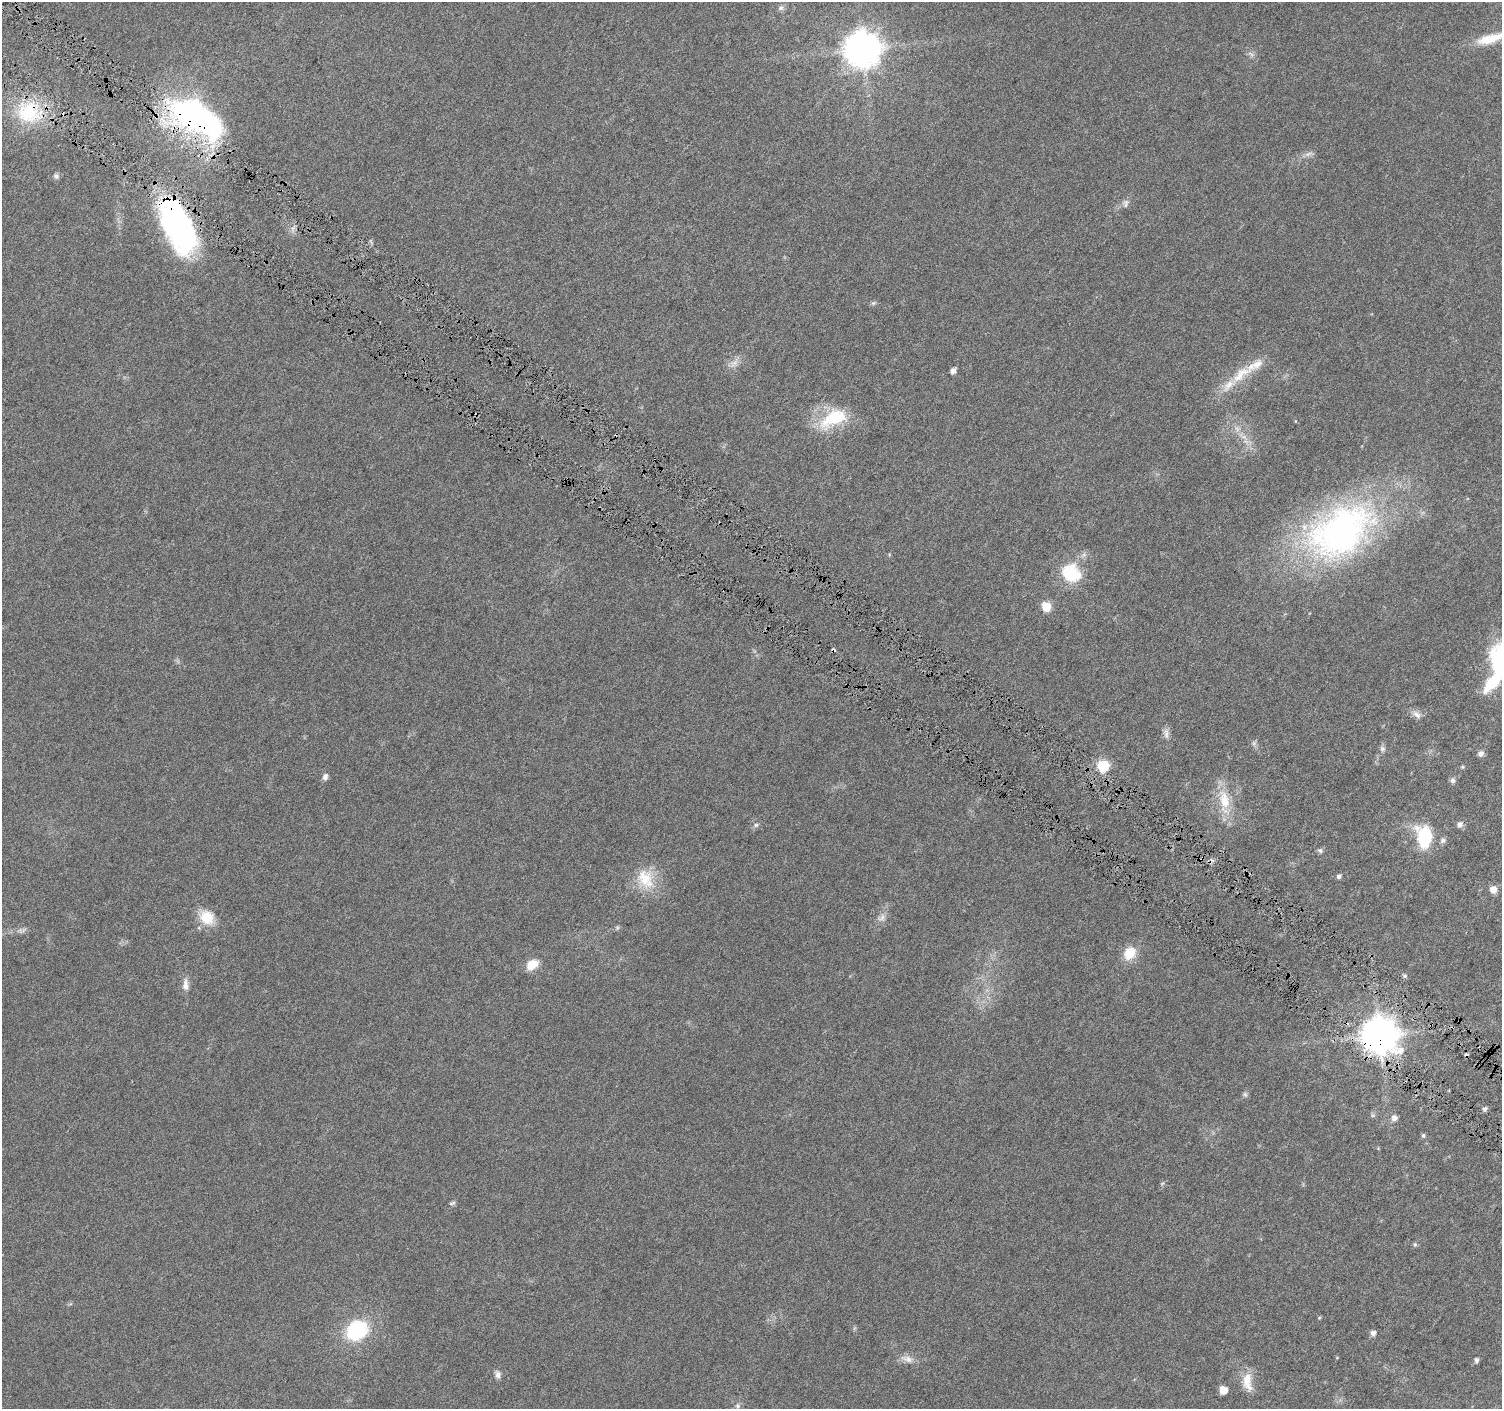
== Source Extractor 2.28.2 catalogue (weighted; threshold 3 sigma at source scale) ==
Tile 11 of 4 x 4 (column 3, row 3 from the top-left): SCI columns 3011-4510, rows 1658-3064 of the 6015 x 6062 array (HDU 1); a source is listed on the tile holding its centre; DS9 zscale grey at full resolution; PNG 1504 x 1411 px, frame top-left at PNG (2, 2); no overlay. Shown black and unused: <1% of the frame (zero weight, under 4 of 8 exposures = <1% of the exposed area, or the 3 px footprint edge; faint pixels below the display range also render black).
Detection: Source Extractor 2.28.2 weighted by HDU 2 'WHT'; one run over the whole footprint, this tile lists its part. Background 0.0257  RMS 0.0024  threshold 0.00983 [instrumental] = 3 sigma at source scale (4.09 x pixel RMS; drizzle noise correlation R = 1.36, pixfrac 0.8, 0.0396/0.0396 arcsec/px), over >= 5 px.
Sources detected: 70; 3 too faint to see at this stretch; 2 inside a brighter object's white glare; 1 cosmic-ray / hot-pixel residue — not listed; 2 inside a brighter listed object's ellipse — not listed separately; the other 62 listed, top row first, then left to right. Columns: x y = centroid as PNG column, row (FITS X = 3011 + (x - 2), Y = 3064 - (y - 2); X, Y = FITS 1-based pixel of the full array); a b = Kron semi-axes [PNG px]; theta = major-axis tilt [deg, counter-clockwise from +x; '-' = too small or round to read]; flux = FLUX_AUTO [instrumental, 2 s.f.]
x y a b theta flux
781 8 7 7 - 0.68
1490 39 36 11 16 5.7
862 49 11 11 - 480
28 113 34 30 23 14
198 119 66 30 -30 59
1308 154 12 5 18 0.89
56 176 7 6 - 0.56
1126 203 12 7 79 0.86
182 230 62 32 -56 47
873 303 7 5 2 0.43
953 371 6 5 - 1.1
1241 374 38 14 38 6.6
833 418 41 20 26 11
1237 429 10 6 -54 1
1340 532 92 58 32 79
1071 573 26 21 -39 9.7
1046 607 11 10 - 2.8
833 650 4 3 - 0.92
1499 660 30 23 -79 17
1417 714 14 8 -44 1.2
1166 734 16 7 90 1.2
1254 743 7 5 46 0.47
1382 749 9 7 85 0.71
1481 754 7 6 - 0.91
1103 766 6 6 - 20
1463 767 5 5 - 0.28
325 777 9 6 77 0.95
1453 780 8 7 - 0.67
1224 801 38 15 -82 6.9
1460 824 7 7 - 0.98
756 825 7 6 - 0.53
1424 837 20 13 -83 14
1443 840 7 7 - 0.7
1320 850 7 6 - 0.52
1339 876 6 5 - 0.59
645 879 30 22 -62 7.3
1493 889 7 6 - 1.9
207 917 21 17 -36 4.8
882 918 13 9 51 1.4
617 928 6 5 - 0.36
24 930 9 3 45 0.43
1130 953 16 13 57 4.6
532 964 15 10 31 3.4
1404 976 6 5 - 0.39
186 985 17 8 -89 1.6
1379 1036 11 10 - 560
1245 1094 7 6 - 0.49
1485 1109 6 5 - 0.52
1394 1118 7 6 - 1.2
1423 1136 6 5 - 0.4
1162 1184 6 4 20 0.29
452 1203 10 5 19 0.46
1415 1244 6 5 - 0.34
1319 1318 5 4 - 0.22
357 1330 20 17 38 17
1373 1333 6 6 - 0.94
907 1359 18 9 -11 1.8
1476 1360 6 5 - 0.57
498 1374 11 7 -83 0.96
1247 1382 28 12 -83 3.9
1223 1390 6 6 - 3.4
737 1406 8 6 67 0.64
Overlapping masked pixels (flux is a lower limit): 5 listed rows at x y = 28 113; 198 119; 182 230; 833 650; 1379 1036
Isophote crosses this tile's border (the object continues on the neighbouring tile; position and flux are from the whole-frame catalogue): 2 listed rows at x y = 1490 39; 1499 660